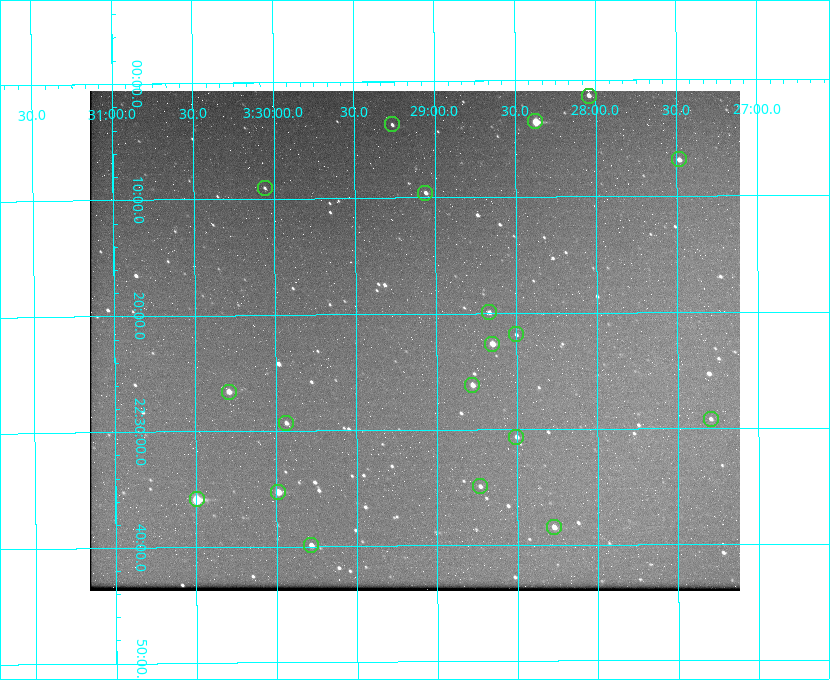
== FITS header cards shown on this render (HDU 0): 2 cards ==
NAXIS1  =                  650 / Width of table row in bytes
NAXIS2  =                  500 / Number of rows in table

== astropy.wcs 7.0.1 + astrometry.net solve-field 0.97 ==
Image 650 x 500 px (HDU 0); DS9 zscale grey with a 90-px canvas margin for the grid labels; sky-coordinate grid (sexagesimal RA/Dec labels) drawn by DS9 from the SOLVED WCS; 19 Tycho-2 reference stars matched to detected sources circled (green)
Header WCS: none
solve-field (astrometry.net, Tycho-2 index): SOLVED blind (the file carries no WCS)
Solved WCS: RA---TAN-SIP/DEC--TAN-SIP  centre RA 03:29:08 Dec +22:22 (52.28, +22.37 deg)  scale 5.17 arcsec/px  FOV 56.0' x 43.1'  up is -180 deg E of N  parity flipped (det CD > 0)
(file carries no celestial WCS; the grid is the blind solution)
Tycho-2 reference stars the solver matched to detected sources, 19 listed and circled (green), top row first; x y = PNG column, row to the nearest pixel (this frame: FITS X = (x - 90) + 1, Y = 500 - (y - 91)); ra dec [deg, ICRS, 3 dp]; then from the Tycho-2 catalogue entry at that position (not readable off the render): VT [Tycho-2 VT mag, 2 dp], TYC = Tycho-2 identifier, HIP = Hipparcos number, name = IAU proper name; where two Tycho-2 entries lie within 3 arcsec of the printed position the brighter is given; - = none
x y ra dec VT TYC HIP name
589 96 52.010 +22.023 11.65 1246-553-1 16144 -
535 121 52.094 +22.059 8.73 1246-565-1 16174 -
392 124 52.316 +22.062 11.63 1246-490-1 - -
679 159 51.872 +22.114 10.68 1245-1095-1 - -
265 188 52.515 +22.151 11.55 1246-639-1 - -
425 193 52.265 +22.160 11.20 1246-515-1 - -
489 312 52.168 +22.332 11.56 1246-558-1 - -
516 334 52.126 +22.364 12.17 1246-628-1 - -
492 344 52.163 +22.377 10.31 1246-508-1 - -
472 385 52.194 +22.436 11.10 1246-758-1 - -
229 392 52.573 +22.443 9.90 1246-338-1 - -
711 419 51.824 +22.487 11.65 1245-1005-1 - -
286 423 52.484 +22.489 11.63 1246-473-1 - -
516 437 52.126 +22.511 11.81 1797-918-1 - -
480 486 52.183 +22.582 11.55 1797-1044-1 - -
278 492 52.497 +22.588 9.77 1798-224-1 - -
197 499 52.624 +22.598 10.47 1798-308-1 - -
554 527 52.069 +22.641 10.36 1797-946-1 - -
311 545 52.446 +22.665 11.05 1798-126-1 - -